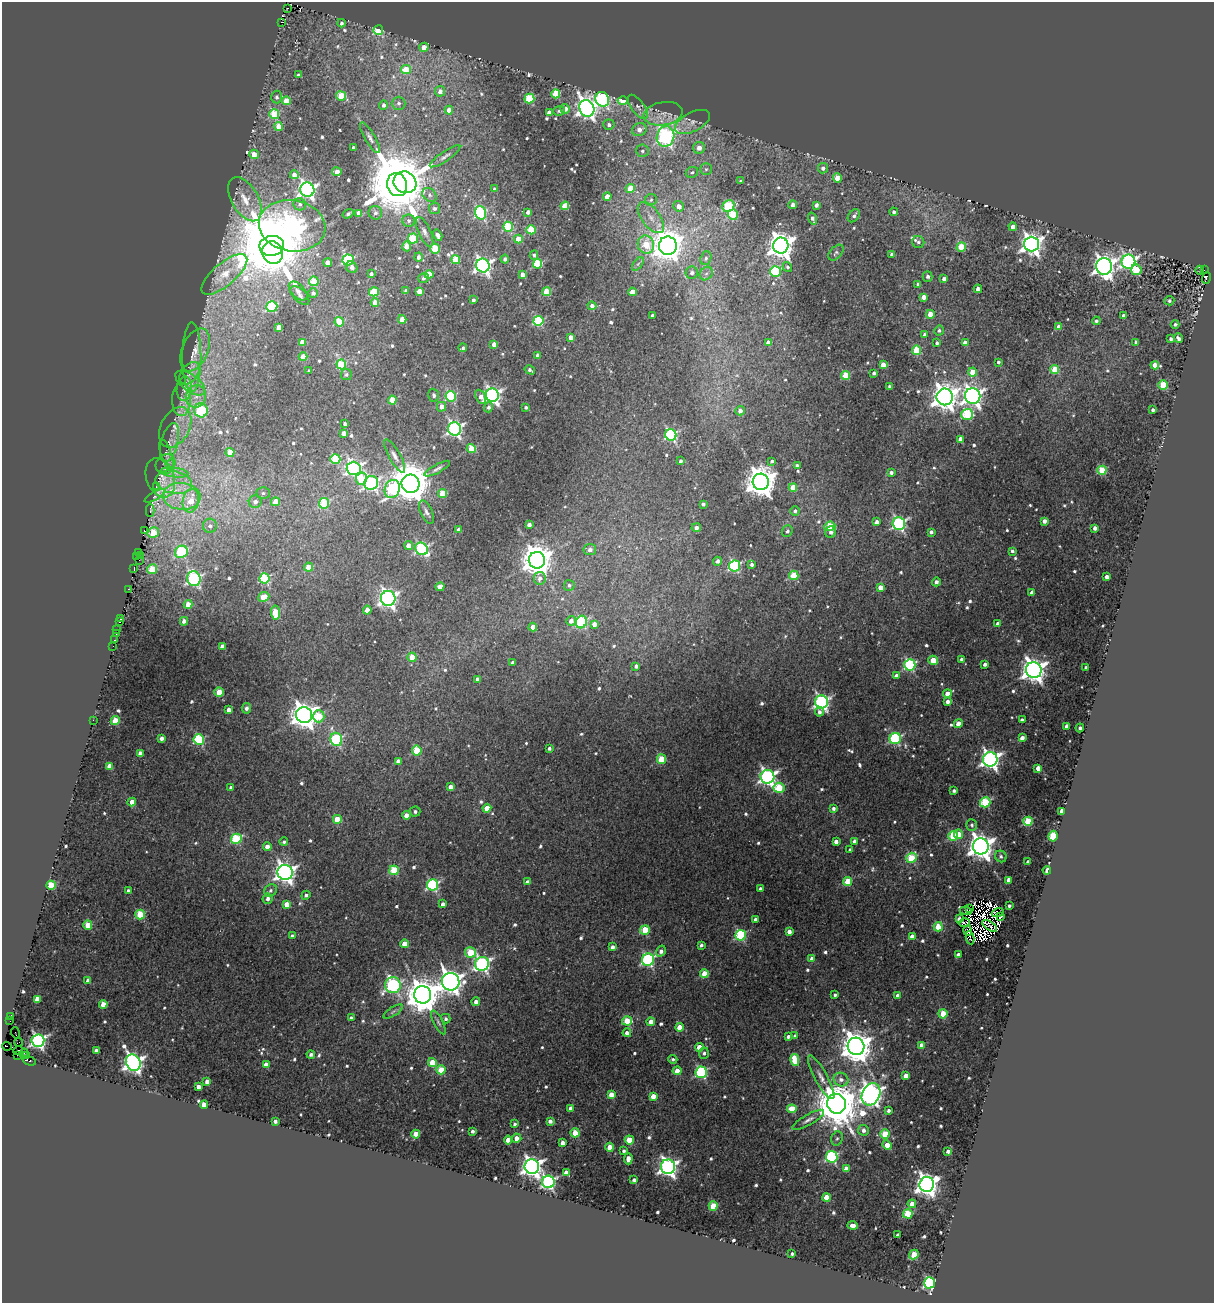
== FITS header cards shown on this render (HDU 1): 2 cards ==
NAXIS1  =                 1212
NAXIS2  =                 1301

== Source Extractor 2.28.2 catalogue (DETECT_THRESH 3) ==
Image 1212 x 1301 px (HDU 1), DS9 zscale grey, 1 PNG px = 1 image px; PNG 1216 x 1305 px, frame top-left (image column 1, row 1301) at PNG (2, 2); each listed source drawn as its Kron ellipse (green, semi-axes under 4 px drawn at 4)
Background 0.103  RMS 0.017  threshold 0.0496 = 3 sigma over >= 5 px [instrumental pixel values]
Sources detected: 797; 11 with non-positive FLUX_AUTO (blend fragments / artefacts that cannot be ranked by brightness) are neither listed nor drawn; of the other 786, the 500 brightest by FLUX_AUTO listed and drawn (286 fainter detections omitted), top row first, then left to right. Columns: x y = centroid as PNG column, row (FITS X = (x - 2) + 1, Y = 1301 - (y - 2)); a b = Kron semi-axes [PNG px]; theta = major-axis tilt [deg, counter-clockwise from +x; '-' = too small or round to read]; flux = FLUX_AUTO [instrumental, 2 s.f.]
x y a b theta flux
287 8 3 2 - 16
282 22 3 2 - 54
341 23 4 4 - 3.3
378 30 5 5 - 70
424 47 5 4 - 10
406 69 5 4 - 23
298 75 4 3 - 2.9
440 91 5 5 - 6.5
556 94 4 4 - 47
341 96 5 4 - 44
277 97 6 5 - 3.1
529 98 5 5 - 72
602 99 7 6 - 210
286 101 4 4 - 24
623 101 5 4 - 50
399 103 7 6 - 3.5
383 105 5 4 - 4
638 107 14 6 -54 6.3
587 108 8 7 - 790
565 109 5 5 - 11
449 110 4 4 - 10
559 111 6 4 19 2.8
549 113 4 4 - 11
274 114 5 5 - 69
663 114 20 11 9 16
692 122 19 9 26 12
609 125 5 5 - 3.9
279 126 4 4 - 19
639 130 7 6 - 9.6
665 137 10 8 72 320
370 138 17 5 -60 4.9
353 147 3 3 - 3.3
699 148 6 6 - 10
642 151 6 6 - 3.4
254 154 5 4 - 16
445 156 18 5 34 4.4
823 168 5 5 - 5.6
706 169 6 6 - 2.6
337 172 4 4 - 8.8
692 172 6 5 - 2.8
294 175 4 4 - 10
837 178 4 4 - 25
741 181 4 4 - 2.6
405 182 11 10 - 510
397 185 12 10 -74 11000
495 189 4 3 - 4.2
630 189 4 4 - 29
307 190 7 7 - 430
429 195 8 6 -43 3.5
607 197 4 4 - 15
245 199 24 13 -60 23
651 200 6 5 - 2.8
300 204 6 6 - 3.3
793 205 4 4 - 6.3
816 205 4 4 - 4.6
565 206 4 4 - 36
679 206 5 5 - 11
728 206 6 5 - 76
435 208 5 5 - 3.6
528 212 4 3 - 5.7
894 212 4 4 - 3.6
359 213 4 4 - 16
375 213 7 6 - 3.8
481 213 7 5 -74 130
348 214 6 3 33 2.6
733 215 5 5 - 57
854 216 7 5 51 4.4
651 218 18 9 -53 14
812 218 6 4 -73 5
409 221 6 6 - 3.3
292 226 33 25 -10 870
508 227 5 5 - 72
1013 227 4 4 - 9
531 230 4 4 - 48
424 232 16 6 -65 6.2
438 235 6 4 -59 6.2
413 239 5 5 - 60
518 239 4 4 - 21
918 242 6 6 - 3.1
1031 244 7 7 - 830
646 245 9 8 - 32
272 246 12 10 10 14000
407 246 5 4 - 19
668 246 9 9 - 1900
781 246 8 7 - 1400
961 247 5 4 - 45
435 249 5 4 - 48
272 253 11 10 - 950
836 253 9 5 48 2.7
892 254 4 3 - 3.7
534 255 4 4 - 2.7
418 257 4 4 - 4.3
706 258 7 5 70 3
505 259 4 4 - 4
348 260 5 5 - 120
456 260 4 4 - 40
1128 262 7 7 - 360
328 263 4 4 - 12
537 264 5 4 - 66
638 264 8 4 53 2.8
483 266 7 6 - 410
1104 266 8 8 - 890
352 267 6 5 - 6.1
787 267 5 4 - 2.5
1136 270 5 5 - 32
1200 270 4 2 - 29
1204 270 2 2 - 47
775 272 5 5 - 86
692 273 6 6 - 4.6
706 273 7 6 - 3.7
224 274 28 11 40 18
371 274 3 3 - 3.4
429 274 4 4 - 31
522 275 4 4 - 9.7
928 276 5 5 - 3.7
423 278 5 5 - 3.5
1206 278 6 2 68 160
944 279 4 3 - 4.8
314 281 5 5 - 42
918 284 3 3 - 2.6
978 289 4 4 - 6.2
298 291 11 6 -47 5.4
406 291 4 3 - 2.9
419 291 4 4 - 13
374 292 5 4 - 36
546 292 4 4 - 42
632 292 4 4 - 14
313 293 5 5 - 4
300 295 12 6 -44 4.5
924 297 4 4 - 9.4
473 300 4 3 - 3.7
1169 301 5 5 - 3
375 303 4 4 - 18
592 306 4 4 - 5.7
272 307 5 5 - 99
930 314 4 4 - 23
652 315 3 3 - 3.5
1124 315 4 4 - 6
402 319 4 4 - 20
538 321 5 5 - 92
1096 321 4 4 - 2.7
339 322 5 4 - 42
1175 324 4 3 - 2.6
1059 327 4 4 - 10
279 328 4 4 - 23
939 330 5 5 - 3
925 335 4 4 - 4.7
571 337 4 4 - 8.5
1178 338 5 3 - 4.4
1171 339 3 3 - 3.6
302 342 4 4 - 12
1136 342 4 3 - 3
768 343 4 4 - 11
937 343 3 3 - 2.7
965 343 4 4 - 7.3
494 344 4 4 - 7.8
463 348 4 3 - 3.6
195 350 23 13 67 14
916 350 5 4 - 55
538 355 4 3 - 5.6
192 357 35 9 -90 13
303 357 4 4 - 19
998 362 4 3 - 2.6
341 364 5 5 - 56
883 365 4 4 - 16
1155 365 4 4 - 14
530 370 5 3 - 3.4
1055 370 4 4 - 39
309 371 3 3 - 2.6
973 372 4 4 - 25
189 373 13 8 51 7
874 373 3 3 - 3
346 374 5 5 - 2.7
846 376 4 4 - 35
190 383 17 8 -37 9.7
1163 385 5 4 - 51
889 386 3 3 - 2.6
184 388 12 7 83 6.1
434 395 6 5 - 3.1
492 395 7 6 - 390
196 396 11 10 - 12
973 396 8 7 - 660
451 397 5 5 - 98
481 397 7 5 -65 8.6
945 397 8 8 - 1400
181 399 17 9 90 12
392 400 4 4 - 35
442 407 5 4 - 10
488 407 5 4 - 3.4
526 407 3 3 - 2.6
201 410 7 7 - 76
1153 410 3 3 - 3.4
740 411 4 4 - 5.5
967 414 5 5 - 91
345 424 4 3 - 3.6
175 427 22 14 61 23
455 429 7 6 - 310
344 433 4 4 - 8.6
671 435 6 5 - 170
960 439 4 4 - 6.8
170 442 20 8 75 10
471 449 4 4 - 30
230 452 4 4 - 30
166 455 16 5 -71 5.1
395 456 19 6 -61 6.3
335 459 5 5 - 64
681 461 3 3 - 3.2
772 461 4 3 - 2.7
165 464 10 9 - 7.2
797 466 4 3 - 4.2
354 468 7 7 - 350
437 469 14 4 29 3.9
1102 470 4 4 - 57
174 473 14 4 -7 7.2
891 473 4 4 - 4.1
160 478 20 14 -70 18
361 479 6 5 - 33
174 482 18 11 -12 24
761 482 8 8 - 2200
371 483 7 6 - 240
411 484 9 9 - 4200
156 487 3 2 - 10
793 488 4 4 - 33
392 489 9 7 69 99
263 493 6 5 - 3
442 494 4 4 - 33
155 496 11 3 30 22
182 496 19 13 -5 29
191 501 12 8 79 22
255 502 6 6 - 6
275 502 4 4 - 18
324 503 5 5 - 63
703 504 4 4 - 3.8
150 511 6 2 90 20
795 511 5 4 - 3.4
426 512 12 5 -65 4.1
1044 521 4 4 - 6.1
877 522 4 4 - 5
899 523 6 6 - 240
529 525 4 3 - 5.8
210 526 7 7 - 5
830 526 6 4 22 43
696 528 4 4 - 5
1095 528 4 4 - 5.9
459 530 4 4 - 12
144 531 3 3 - 15
787 531 6 5 - 3
831 532 6 5 - 5.1
931 532 4 4 - 3.7
153 533 6 5 - 25
408 545 4 4 - 9.5
422 549 7 6 - 190
590 550 6 5 - 5.4
1012 551 4 4 - 2.7
138 552 3 2 - 9.6
181 552 7 6 - 100
140 556 3 2 - 6.7
137 557 3 2 - 4.4
139 560 2 2 - 5.2
537 560 8 8 - 2000
717 561 4 4 - 4.7
752 564 4 3 - 3.5
734 566 5 5 - 150
308 567 4 4 - 16
134 568 4 3 - 110
152 569 5 5 - 40
794 575 5 4 - 45
1107 577 3 3 - 5.1
264 578 5 5 - 100
540 578 6 6 - 5.4
194 579 7 6 - 210
936 582 4 4 - 3.8
569 585 5 5 - 3
440 587 4 4 - 12
880 587 4 4 - 11
129 589 3 2 - 7.2
1032 593 4 4 - 9.3
264 597 6 4 23 18
388 598 7 7 - 480
188 604 4 4 - 22
367 610 4 4 - 18
275 613 7 4 -84 40
120 619 3 3 - 9.6
184 621 4 4 - 6.6
571 621 5 4 - 5.8
120 622 3 3 - 5.7
581 622 6 5 - 110
594 624 4 4 - 10
998 624 4 4 - 7.9
533 627 4 4 - 14
117 629 3 2 - 13
116 634 3 2 - 25
114 640 3 2 - 6.9
113 646 2 2 - 4.5
222 646 4 4 - 11
412 657 5 4 - 25
962 659 3 3 - 3.6
933 660 5 4 - 32
513 663 3 3 - 3.3
985 664 4 3 - 4.6
910 665 5 5 - 150
636 666 4 3 - 3.7
1086 668 3 3 - 3.3
1034 670 8 8 - 1100
896 676 4 4 - 5.5
477 679 4 3 - 5.6
219 692 4 4 - 32
947 694 4 4 - 12
947 701 4 3 - 5.6
821 702 6 6 - 310
246 708 5 4 - 3.9
229 710 4 4 - 6.8
819 712 5 4 - 4.1
304 715 8 8 - 1400
319 716 6 5 - 40
93 720 2 2 - 19
1022 720 4 3 - 5.4
115 721 4 4 - 30
958 724 4 4 - 10
1067 726 4 4 - 8.2
1080 728 4 3 - 4
161 738 4 4 - 5.7
895 738 6 5 - 120
1022 738 4 3 - 6.8
336 739 7 6 - 140
199 740 5 5 - 110
549 748 3 3 - 3.1
417 751 5 5 - 58
140 753 4 4 - 6.6
661 759 5 4 - 43
990 759 7 7 - 570
398 761 4 4 - 11
109 766 4 4 - 14
1038 768 4 4 - 10
767 777 7 7 - 410
451 787 4 4 - 11
231 788 3 3 - 3.3
779 788 5 5 - 58
954 791 4 3 - 3.3
132 802 4 4 - 19
985 802 5 5 - 92
487 808 4 4 - 19
833 808 3 3 - 3.5
415 811 5 5 - 3.2
1062 811 4 4 - 17
406 815 4 4 - 12
337 819 4 4 - 33
1028 821 4 4 - 62
972 825 6 5 - 3
958 834 5 4 - 15
953 836 5 4 - 54
1053 836 5 4 - 83
236 839 5 5 - 81
854 841 4 3 - 5.2
284 842 4 4 - 2.7
836 842 4 4 - 6.3
981 846 8 8 - 1300
267 847 4 4 - 8.8
850 850 4 4 - 3.9
1001 856 6 5 - 2.6
911 858 5 5 - 72
1028 862 3 3 - 3.8
394 870 5 4 - 58
1047 870 4 3 - 7.7
285 872 7 7 - 700
1009 880 4 4 - 12
848 881 4 4 - 45
527 882 4 3 - 3.9
51 885 4 4 - 57
433 885 5 5 - 160
760 889 3 3 - 4
270 890 7 5 47 3.7
128 891 3 3 - 2.9
306 895 5 4 - 3.3
268 899 5 5 - 5.2
287 904 4 4 - 14
443 904 4 3 - 5.6
1009 906 3 3 - 3
970 908 3 2 - 3.7
966 911 6 3 -8 4.8
998 912 6 2 18 2.8
140 914 5 4 - 51
1001 916 3 2 - 26
755 919 4 3 - 5.7
959 919 4 4 - 3.7
964 922 6 2 13 3
88 925 5 4 - 31
990 926 8 3 -33 3.2
938 927 4 4 - 35
645 930 5 4 - 43
789 931 4 4 - 7
968 931 5 4 - 4
741 935 5 5 - 120
292 936 4 3 - 3.9
912 936 4 4 - 9.4
970 938 6 2 -79 5
404 944 4 4 - 14
701 945 4 3 - 2.7
612 947 4 4 - 5.3
661 951 6 4 57 5.7
470 952 5 5 - 48
958 954 4 3 - 3.2
812 958 4 4 - 6
648 960 6 6 - 190
482 964 7 6 - 300
704 974 4 4 - 29
88 980 4 4 - 5.7
451 982 9 8 - 1000
393 985 8 7 - 240
423 995 9 8 - 2900
835 995 3 3 - 2.7
897 995 4 3 - 4.3
37 999 4 4 - 18
476 1002 4 4 - 5.4
103 1004 4 4 - 18
393 1012 11 4 32 2.9
943 1014 4 4 - 34
11 1016 4 2 - 4.3
351 1018 4 3 - 4
446 1019 5 4 - 3
10 1021 2 2 - 3.1
627 1021 5 4 - 39
438 1022 13 4 -63 3.4
651 1022 4 4 - 13
679 1027 4 4 - 19
15 1033 6 2 -72 9.7
627 1033 4 4 - 6
795 1036 4 3 - 3.1
788 1037 4 3 - 4.4
38 1041 6 6 - 330
19 1042 4 2 - 11
7 1046 5 3 - 9.6
856 1046 9 8 - 2300
922 1046 4 4 - 18
699 1047 4 4 - 17
18 1050 5 2 - 12
96 1051 4 3 - 7.5
24 1053 5 3 - 14
704 1053 5 5 - 3.3
311 1054 4 4 - 3.8
17 1055 3 2 - 42
27 1056 3 2 - 41
673 1059 4 4 - 2.6
795 1060 6 4 -78 39
29 1061 7 3 -20 130
432 1062 4 4 - 29
133 1063 8 7 - 670
266 1065 4 4 - 12
441 1070 4 4 - 34
677 1071 4 4 - 12
701 1072 5 5 - 150
906 1076 4 4 - 9.9
821 1077 25 6 -61 9.2
841 1079 7 6 - 6.5
207 1081 4 4 - 8.3
198 1087 4 4 - 6.5
611 1094 4 4 - 13
871 1094 12 9 65 940
653 1096 4 4 - 16
836 1104 10 9 - 5600
204 1105 4 4 - 18
570 1108 4 3 - 4.8
792 1109 4 4 - 32
888 1110 4 3 - 3.3
808 1120 18 5 30 5.7
275 1121 4 3 - 4.6
550 1121 4 4 - 5.3
515 1124 3 3 - 2.7
863 1130 5 5 - 6.1
472 1131 4 3 - 3.7
575 1133 4 4 - 35
416 1134 4 4 - 22
885 1134 5 4 - 49
517 1138 4 4 - 11
837 1138 7 5 72 2.7
508 1140 4 4 - 13
629 1140 4 4 - 30
562 1143 4 4 - 6.6
887 1145 5 4 - 16
610 1147 4 4 - 15
624 1151 3 3 - 2.7
948 1151 3 3 - 4.4
832 1157 6 6 - 130
628 1159 5 4 - 9.5
532 1166 7 7 - 760
668 1167 7 7 - 530
846 1169 4 4 - 15
566 1172 4 4 - 9.9
634 1180 4 3 - 3.8
548 1182 6 6 - 250
927 1185 7 7 - 940
826 1198 4 4 - 26
912 1204 4 4 - 12
713 1206 4 4 - 39
908 1214 5 4 - 55
853 1225 5 4 - 7.2
898 1235 4 3 - 3.8
792 1254 3 3 - 2.7
914 1255 5 4 - 36
929 1283 5 5 - 160
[286 fainter detections neither listed nor drawn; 11 non-positive-flux detections neither listed nor drawn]